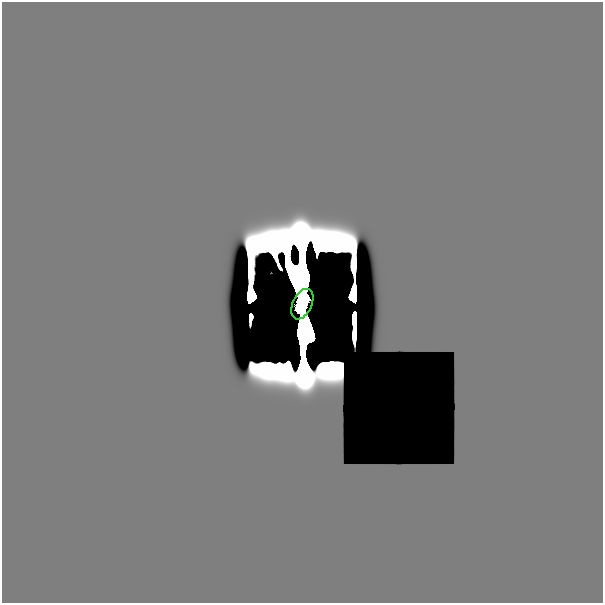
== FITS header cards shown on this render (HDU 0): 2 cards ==
NAXIS1  =                  601
NAXIS2  =                  601

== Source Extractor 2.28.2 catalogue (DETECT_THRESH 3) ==
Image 601 x 601 px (HDU 0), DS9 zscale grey, 1 PNG px = 1 image px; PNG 605 x 605 px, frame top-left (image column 1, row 601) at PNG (2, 2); each listed source drawn as its Kron ellipse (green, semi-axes under 4 px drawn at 4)
Background 0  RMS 4.2e-34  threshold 1.25e-33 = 3 sigma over >= 5 px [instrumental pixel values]
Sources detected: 3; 2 with non-positive FLUX_AUTO (blend fragments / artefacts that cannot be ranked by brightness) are neither listed nor drawn; the other 1 listed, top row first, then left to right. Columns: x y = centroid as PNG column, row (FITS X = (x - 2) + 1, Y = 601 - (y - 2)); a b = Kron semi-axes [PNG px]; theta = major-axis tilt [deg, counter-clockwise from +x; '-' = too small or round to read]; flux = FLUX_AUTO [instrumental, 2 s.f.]
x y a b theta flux
302 304 16 9 64 7.3
At the frame edge (FLAGS 8, measured only in part): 1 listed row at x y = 302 304
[2 non-positive-flux detections neither listed nor drawn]